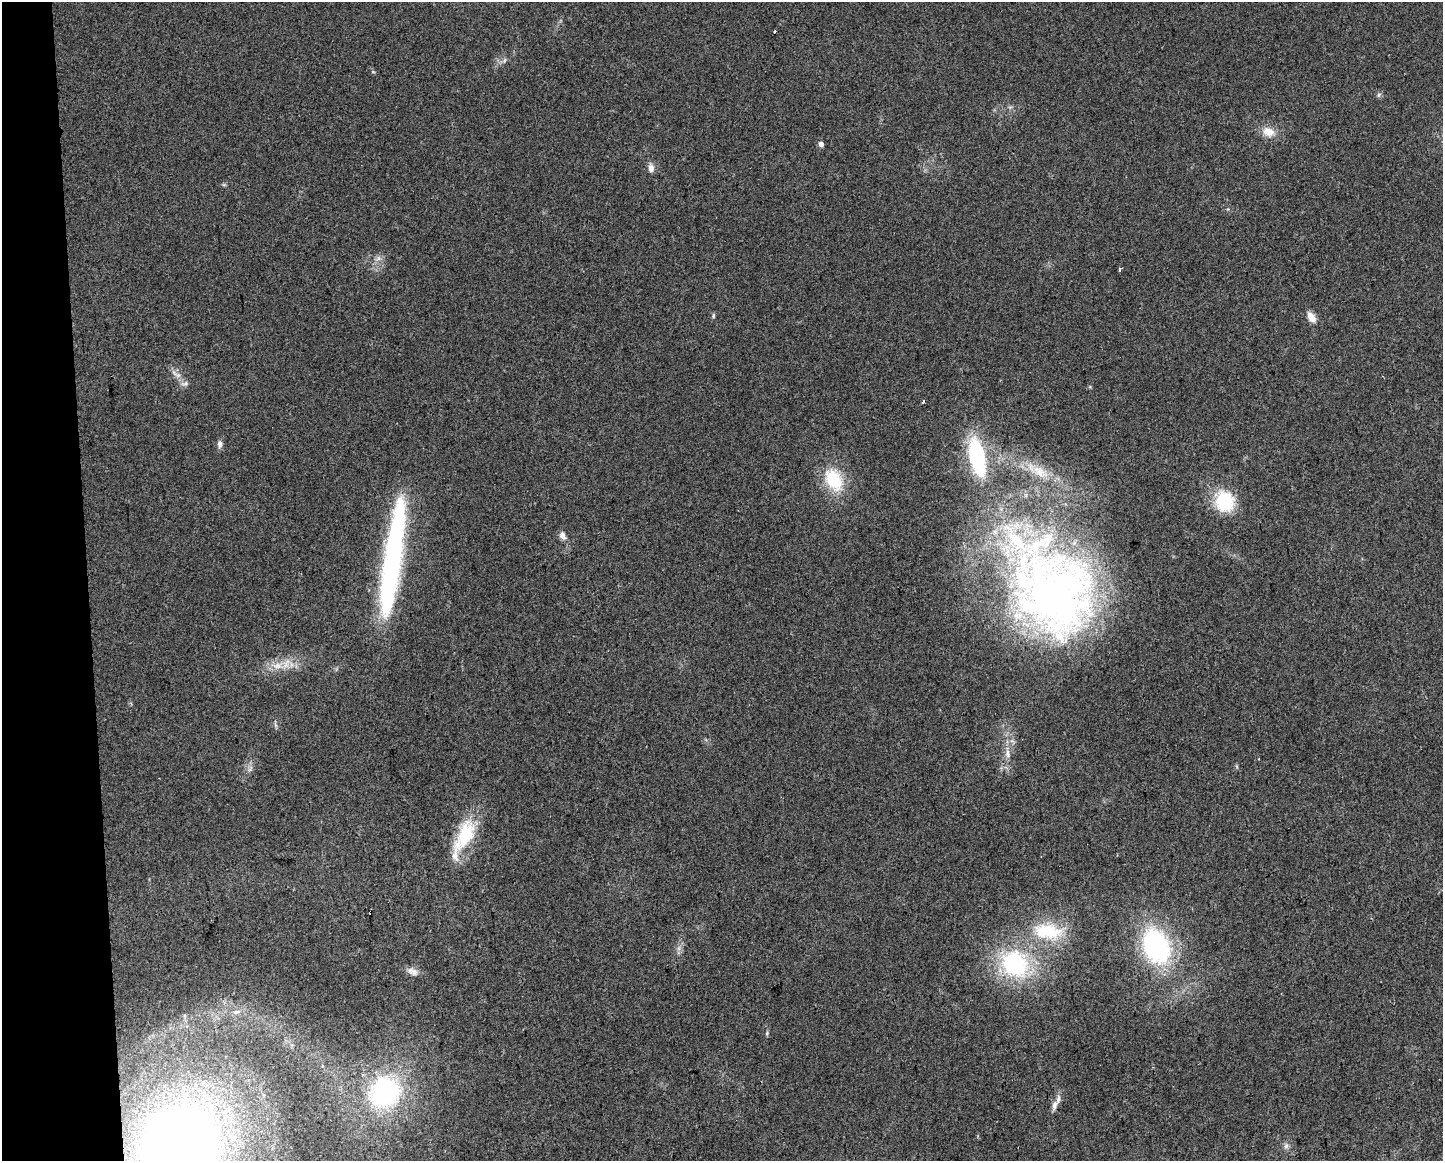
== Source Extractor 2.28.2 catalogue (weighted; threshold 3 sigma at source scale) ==
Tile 4 of 3 x 4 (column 1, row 2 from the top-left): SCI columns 12-1452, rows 2317-3475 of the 4391 x 4633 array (HDU 1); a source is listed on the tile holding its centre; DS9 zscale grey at full resolution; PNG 1445 x 1163 px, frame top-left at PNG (2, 2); no overlay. Shown black and unused: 6% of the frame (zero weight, under 2 of 3 exposures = <1% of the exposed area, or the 3 px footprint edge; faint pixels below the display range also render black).
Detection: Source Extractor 2.28.2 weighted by HDU 2 'WHT'; one run over the whole footprint, this tile lists its part. Background 0.0515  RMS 0.0069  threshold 0.0308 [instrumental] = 3 sigma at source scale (4.5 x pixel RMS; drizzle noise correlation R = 1.50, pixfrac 1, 0.0396/0.0396 arcsec/px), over >= 5 px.
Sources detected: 37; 1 cosmic-ray / hot-pixel residue — not listed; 2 inside a brighter listed object's ellipse — not listed separately; the other 34 listed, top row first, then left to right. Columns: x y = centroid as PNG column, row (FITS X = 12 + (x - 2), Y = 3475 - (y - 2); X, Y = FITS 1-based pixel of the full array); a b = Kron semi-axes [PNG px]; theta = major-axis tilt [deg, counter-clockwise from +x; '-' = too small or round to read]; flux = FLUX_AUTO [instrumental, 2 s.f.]
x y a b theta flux
774 32 3 3 - 2.1
504 60 7 4 45 1.5
1379 95 7 5 61 1.4
1268 132 16 11 -19 9.3
821 144 5 4 - 4.4
651 168 12 7 -84 3.9
378 259 7 4 19 1.9
1119 269 4 3 - 1.4
713 316 8 4 89 1
1311 317 14 8 -57 5.8
178 375 8 6 -51 2.9
185 383 12 7 4 2.9
220 444 9 6 90 3.2
977 457 33 13 -78 79
1040 472 28 14 -36 18
834 480 27 18 -64 32
1225 501 25 22 -73 31
562 536 9 7 -63 3.8
393 557 123 16 82 200
1055 595 112 97 -60 430
278 666 14 9 18 7.7
1008 754 13 7 -82 4.3
465 835 44 20 62 39
1048 931 44 21 -6 38
1156 946 35 24 -67 110
679 948 7 4 72 1.9
1015 964 24 21 -48 86
412 971 17 8 -22 4.5
237 1012 12 6 10 3.8
767 1033 6 4 49 0.9
384 1092 33 30 41 110
1054 1105 14 8 70 4.7
179 1144 55 48 42 860
1286 1146 9 6 75 2.3
Isophote crosses this tile's border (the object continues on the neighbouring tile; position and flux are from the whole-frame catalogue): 1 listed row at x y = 179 1144
Unlisted compact peaks at least as high as the median listed source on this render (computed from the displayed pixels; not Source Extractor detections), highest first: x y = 373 72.